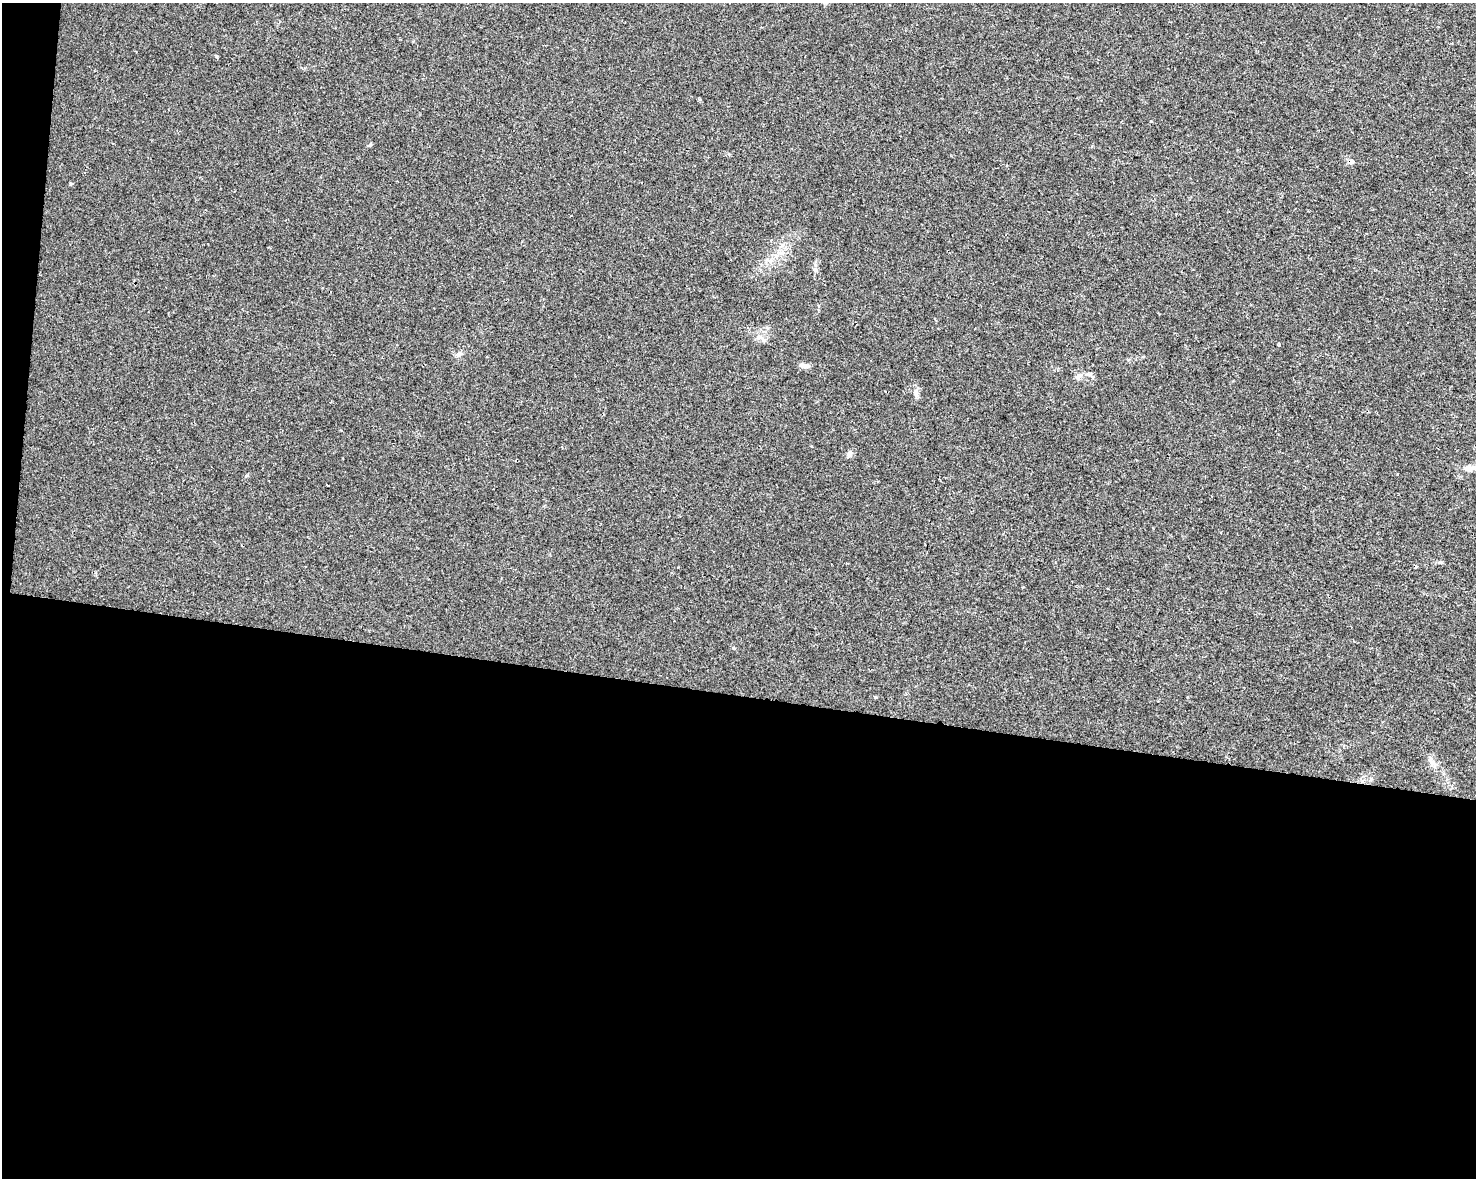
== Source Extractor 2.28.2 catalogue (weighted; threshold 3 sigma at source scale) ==
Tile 10 of 3 x 4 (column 1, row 4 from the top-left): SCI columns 228-1701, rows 9-1184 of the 4934 x 4714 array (HDU 1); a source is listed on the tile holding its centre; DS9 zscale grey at full resolution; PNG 1478 x 1180 px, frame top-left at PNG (2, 3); no overlay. Shown black and unused: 42% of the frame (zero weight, under 2 of 3 exposures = <1% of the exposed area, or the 3 px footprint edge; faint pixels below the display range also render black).
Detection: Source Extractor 2.28.2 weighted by HDU 2 'WHT'; one run over the whole footprint, this tile lists its part. Background 0.0196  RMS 0.0049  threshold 0.0222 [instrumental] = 3 sigma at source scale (4.5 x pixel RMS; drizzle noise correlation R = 1.50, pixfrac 1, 0.0396/0.0396 arcsec/px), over >= 5 px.
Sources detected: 14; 3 cosmic-ray / hot-pixel residue — not listed; the other 11 listed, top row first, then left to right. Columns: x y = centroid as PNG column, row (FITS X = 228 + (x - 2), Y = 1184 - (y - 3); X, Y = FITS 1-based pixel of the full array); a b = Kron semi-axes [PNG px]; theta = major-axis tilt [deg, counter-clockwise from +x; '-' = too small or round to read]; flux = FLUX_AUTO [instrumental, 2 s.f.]
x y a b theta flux
370 144 5 4 - 0.63
759 337 7 6 - 1.6
459 354 10 4 16 1.1
805 366 12 5 -9 2.7
1079 376 10 7 32 2.2
849 454 9 7 58 1.8
1469 468 12 8 4 3.2
1440 562 6 4 -18 0.72
734 648 4 4 - 0.5
875 697 4 3 - 0.46
1432 763 9 7 -35 2.2
Unlisted compact peaks at least as high as the median listed source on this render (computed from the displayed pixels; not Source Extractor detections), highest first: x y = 216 56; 70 184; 1151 121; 247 475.